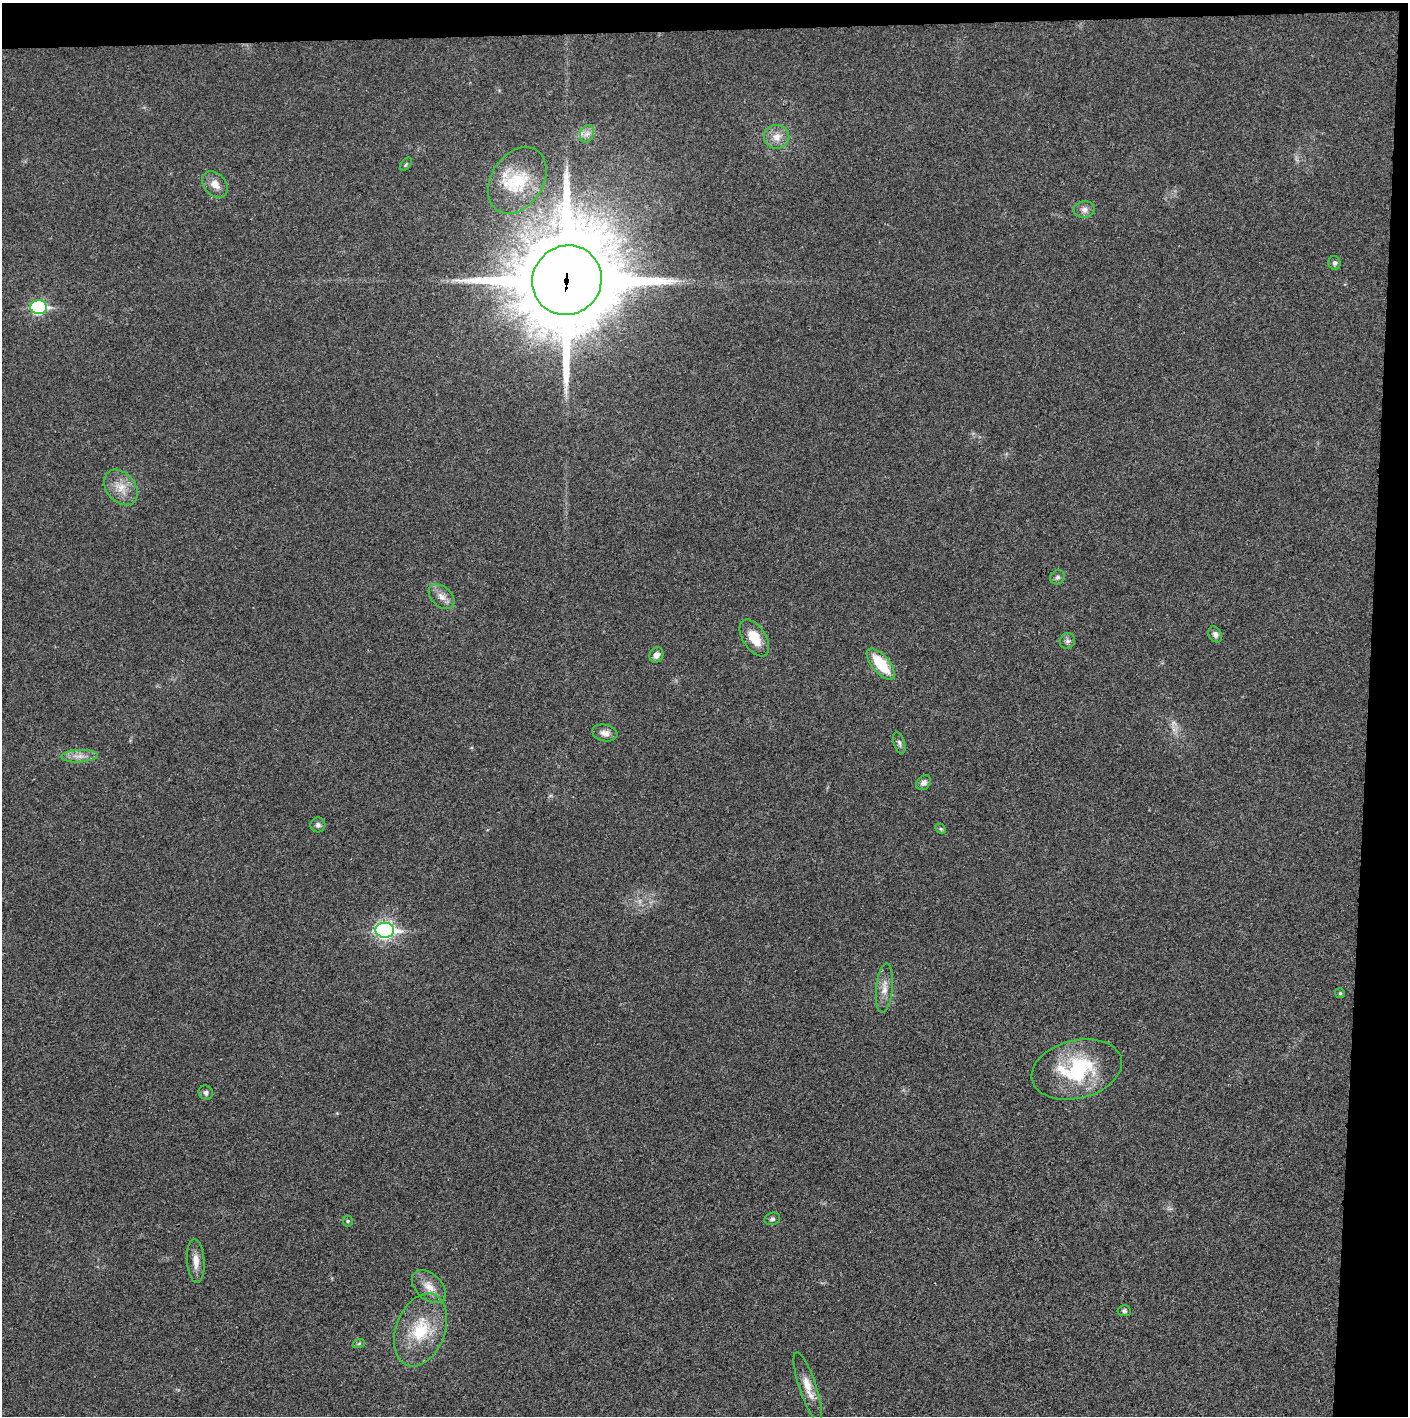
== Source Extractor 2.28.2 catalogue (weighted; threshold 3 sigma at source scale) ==
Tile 3 of 3 x 3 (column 3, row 1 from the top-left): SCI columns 2815-4220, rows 2830-4243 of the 4221 x 4243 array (HDU 1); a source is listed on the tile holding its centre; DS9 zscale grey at full resolution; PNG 1410 x 1418 px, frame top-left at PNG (2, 3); each listed source drawn as its Kron ellipse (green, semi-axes under 4 px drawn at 4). Shown black and unused: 5% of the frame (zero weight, under 3 of 4 exposures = <1% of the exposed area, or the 3 px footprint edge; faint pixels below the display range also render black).
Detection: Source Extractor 2.28.2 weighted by HDU 2 'WHT'; one run over the whole footprint, this tile lists its part. Background 0.019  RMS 0.0051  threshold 0.0231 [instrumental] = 3 sigma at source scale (4.5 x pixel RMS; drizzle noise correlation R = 1.50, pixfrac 1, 0.05/0.05 arcsec/px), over >= 5 px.
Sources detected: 39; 1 too faint to see at this stretch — neither listed nor drawn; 2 inside a brighter listed object's ellipse — not listed separately; the other 36 listed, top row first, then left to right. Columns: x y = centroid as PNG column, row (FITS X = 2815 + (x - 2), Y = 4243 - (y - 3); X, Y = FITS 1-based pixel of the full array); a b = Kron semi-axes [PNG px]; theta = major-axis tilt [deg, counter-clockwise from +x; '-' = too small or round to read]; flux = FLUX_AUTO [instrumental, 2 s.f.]
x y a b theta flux
587 134 9 6 68 2.4
777 137 13 12 - 5.5
406 164 8 4 55 0.76
517 180 36 26 57 24
215 184 15 10 -49 5.1
1084 210 11 8 12 2.7
1334 263 7 6 - 1.4
567 280 35 34 - 9800
39 307 8 7 - 72
121 487 20 14 -49 8.2
1057 577 7 6 - 1.4
442 597 15 10 -43 4.2
1215 634 8 6 -61 1.8
754 638 21 11 -57 11
1067 641 8 7 - 1.6
656 655 8 6 60 2.6
881 664 19 8 -50 20
605 733 13 8 -12 3.3
899 743 11 5 -74 1.6
79 756 18 6 3 4.2
924 783 8 6 46 2.6
318 825 7 7 - 1.7
941 829 6 4 -45 0.68
385 930 9 7 0 160
884 988 25 8 84 5.4
1340 993 5 5 - 0.77
1077 1069 46 29 14 47
206 1093 7 7 - 1.6
772 1219 8 6 17 1.2
348 1221 5 5 - 0.67
196 1261 22 8 -86 5.1
429 1287 20 12 -43 7.1
1124 1311 7 5 -6 1.1
420 1330 38 24 69 27
359 1343 6 4 20 0.67
808 1387 36 8 -71 7.9
Overlapping masked pixels (flux is a lower limit): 1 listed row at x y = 567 280